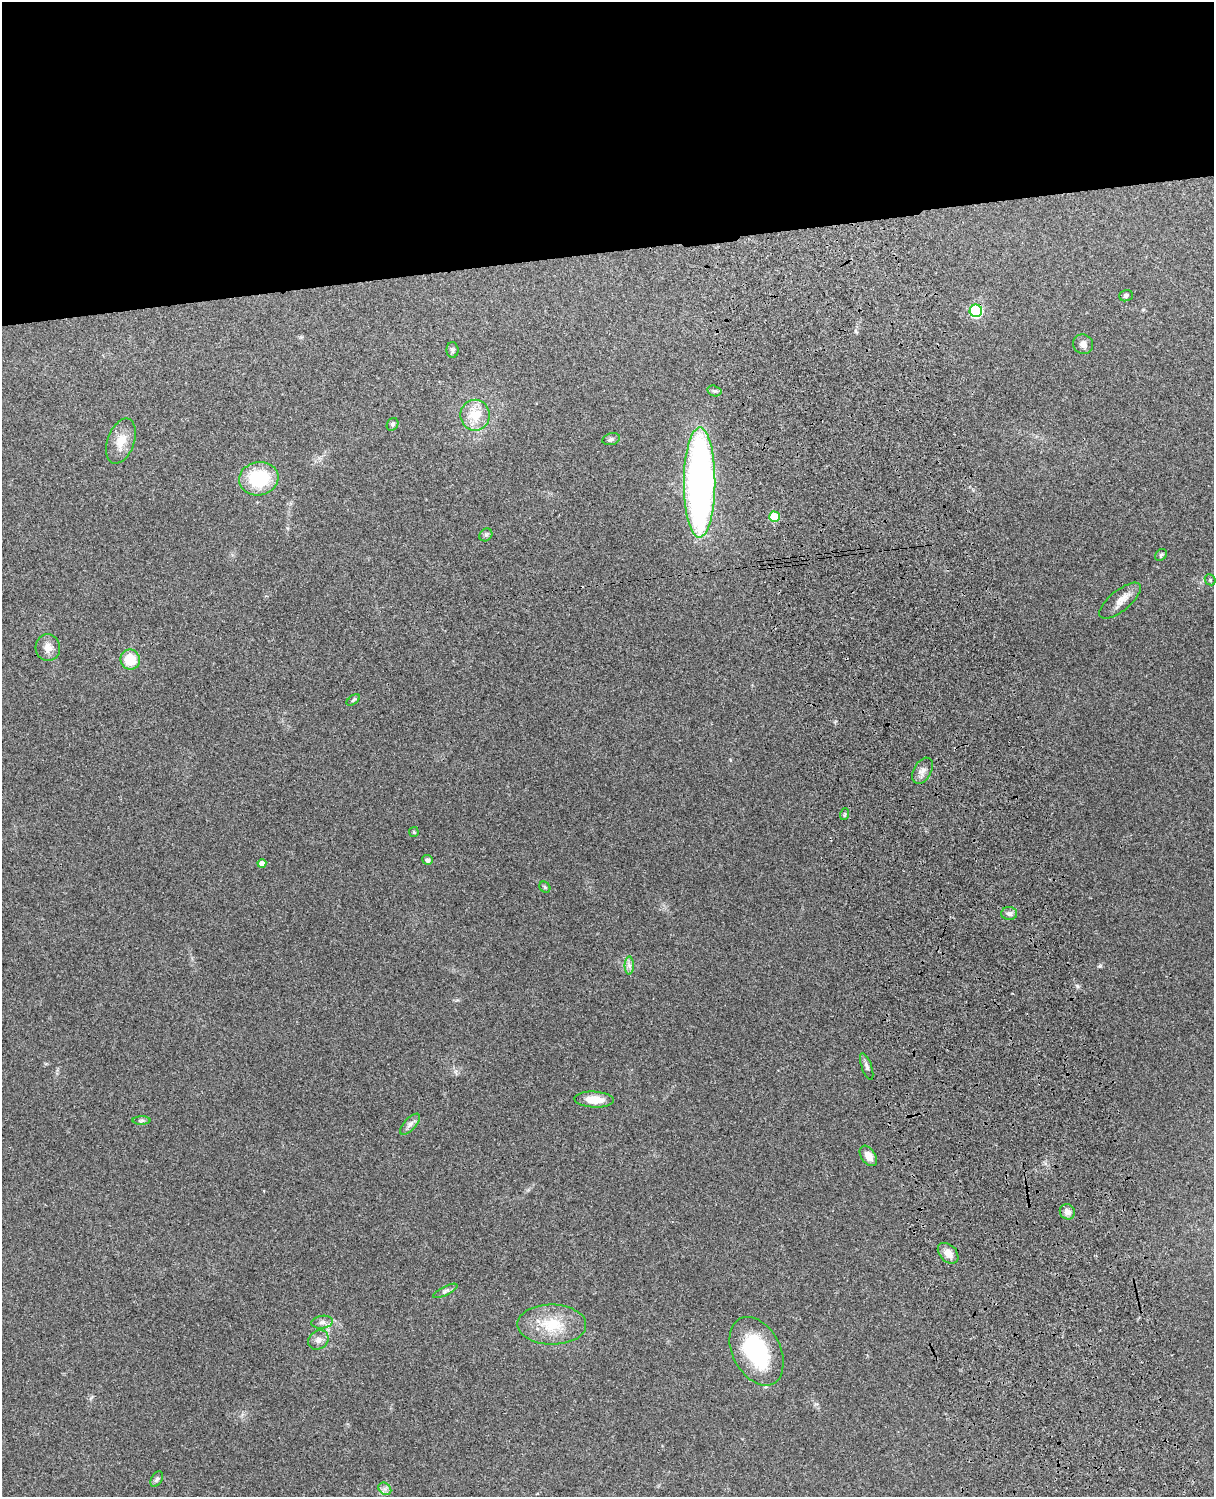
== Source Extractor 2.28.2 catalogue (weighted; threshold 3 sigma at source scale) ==
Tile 2 of 4 x 3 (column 2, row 1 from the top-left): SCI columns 1332-2543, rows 3156-4650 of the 5087 x 4928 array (HDU 1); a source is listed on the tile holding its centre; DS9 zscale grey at full resolution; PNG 1216 x 1499 px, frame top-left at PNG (2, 2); each listed source drawn as its Kron ellipse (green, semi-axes under 4 px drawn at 4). Shown black and unused: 17% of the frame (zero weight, under 3 of 4 exposures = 6% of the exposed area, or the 3 px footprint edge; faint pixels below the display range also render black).
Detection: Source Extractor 2.28.2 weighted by HDU 2 'WHT'; one run over the whole footprint, this tile lists its part. Background 0.257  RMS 0.0089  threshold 0.0401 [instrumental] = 3 sigma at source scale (4.5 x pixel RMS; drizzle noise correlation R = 1.50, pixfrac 1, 0.05/0.05 arcsec/px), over >= 5 px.
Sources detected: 42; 1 cosmic-ray / hot-pixel residue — neither listed nor drawn; the other 41 listed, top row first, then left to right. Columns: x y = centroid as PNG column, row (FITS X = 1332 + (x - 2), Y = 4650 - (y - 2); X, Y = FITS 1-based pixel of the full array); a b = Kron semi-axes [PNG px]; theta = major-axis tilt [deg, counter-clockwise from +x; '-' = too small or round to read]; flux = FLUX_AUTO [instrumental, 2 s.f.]
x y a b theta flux
1126 296 7 5 21 1.9
976 311 6 6 - 89
1083 344 10 9 - 4.6
452 350 8 6 -89 2
714 391 7 5 -17 1.8
475 415 15 15 - 19
392 424 7 5 55 1.6
611 439 9 5 15 2.3
121 441 23 13 70 14
259 479 20 16 10 46
700 482 55 15 90 400
774 517 5 5 - 29
486 535 7 6 - 1.9
1161 555 6 5 - 1.4
1210 580 6 5 - 1.3
1120 601 25 10 39 9.4
48 648 13 12 - 7.2
130 659 10 9 - 20
353 700 7 3 36 1.3
922 771 14 9 60 5.5
845 814 6 3 71 1.1
414 832 5 5 - 0.94
427 860 5 4 - 2.9
262 863 4 4 - 5.7
545 887 6 5 - 1.3
1009 913 8 6 -1 3.2
629 965 9 4 -90 3.1
867 1067 14 5 -71 3
594 1099 19 8 -3 14
142 1120 9 4 1 1.8
410 1124 13 6 48 3.7
868 1156 11 7 -56 6.6
1067 1212 8 7 - 4.8
948 1253 12 8 -45 7.8
445 1291 13 4 26 2.8
322 1322 11 6 8 3.7
552 1324 34 20 -1 32
318 1340 11 9 41 4.9
757 1351 36 24 -63 77
157 1479 8 5 59 1.9
385 1489 7 5 -44 2.7
Overlapping masked pixels (flux is a lower limit): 1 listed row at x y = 976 311
Unlisted compact peaks at least as high as the median listed source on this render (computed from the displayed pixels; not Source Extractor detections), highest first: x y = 1100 966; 1077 986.